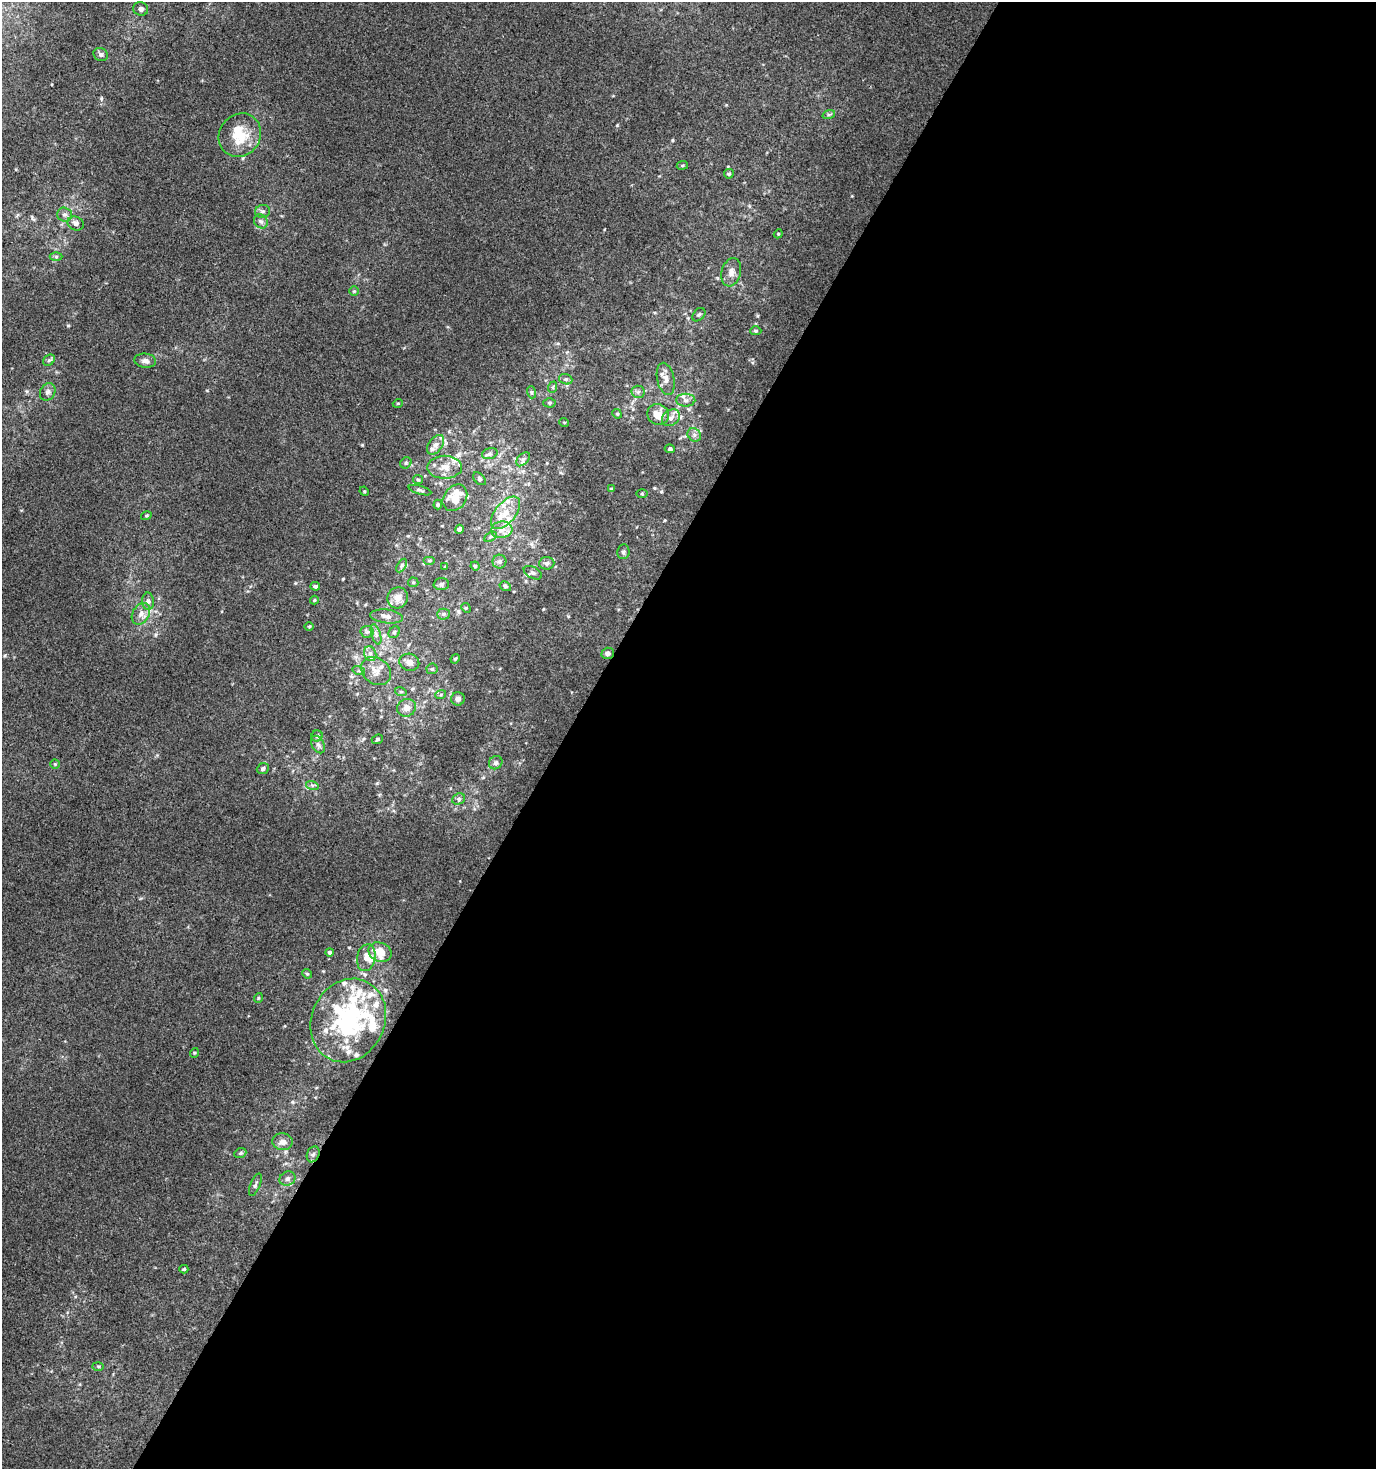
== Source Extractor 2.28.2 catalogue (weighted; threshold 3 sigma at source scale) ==
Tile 12 of 4 x 4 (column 4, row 3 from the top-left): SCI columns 4382-5755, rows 1469-2935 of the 5949 x 5877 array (HDU 1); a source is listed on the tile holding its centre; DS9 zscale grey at full resolution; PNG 1378 x 1471 px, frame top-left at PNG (2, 2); each listed source drawn as its Kron ellipse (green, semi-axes under 4 px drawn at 4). Shown black and unused: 59% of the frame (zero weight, under 3 of 4 exposures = <1% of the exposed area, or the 3 px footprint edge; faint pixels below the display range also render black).
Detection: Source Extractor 2.28.2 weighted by HDU 2 'WHT'; one run over the whole footprint, this tile lists its part. Background 6.35e-04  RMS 0.0034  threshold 0.0155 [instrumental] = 3 sigma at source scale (4.5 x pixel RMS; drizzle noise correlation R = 1.50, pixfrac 1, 0.0396/0.0396 arcsec/px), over >= 5 px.
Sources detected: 124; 2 inside a brighter object's white glare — neither listed nor drawn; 15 inside a brighter listed object's ellipse — not listed separately; the other 107 listed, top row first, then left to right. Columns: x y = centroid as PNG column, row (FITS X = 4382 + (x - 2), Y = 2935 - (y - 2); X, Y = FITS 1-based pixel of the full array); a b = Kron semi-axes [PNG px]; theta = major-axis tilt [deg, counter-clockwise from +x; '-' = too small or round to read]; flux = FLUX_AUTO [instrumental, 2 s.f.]
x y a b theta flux
141 9 7 6 - 1.1
101 54 7 6 - 0.91
829 114 6 4 18 0.53
240 135 22 20 51 10
682 165 5 3 - 0.36
729 174 5 4 - 0.58
262 211 7 6 - 0.89
64 215 7 7 - 1.2
261 221 7 6 - 1
76 223 8 6 -26 1.2
778 234 4 3 - 0.31
56 257 6 4 0 0.56
731 272 14 9 74 2.4
354 291 5 4 - 0.39
699 315 8 5 47 0.7
756 331 5 4 - 0.47
49 360 6 5 - 0.7
145 361 11 7 -6 1.5
566 379 7 5 -19 0.64
666 379 16 8 -78 2.6
553 387 6 3 72 0.42
48 392 9 7 61 1.2
531 392 6 4 -72 0.53
638 392 6 6 - 0.9
686 400 10 6 -1 1.5
398 403 5 3 - 0.29
549 403 6 4 -1 0.54
617 414 5 4 - 0.41
658 414 11 10 - 4.9
671 418 9 7 33 1.8
564 422 5 3 - 0.29
694 435 7 6 - 0.99
436 445 11 7 53 1.6
670 449 5 4 - 0.64
490 453 8 5 18 0.89
523 459 8 5 47 1.1
406 463 6 5 - 0.59
445 467 17 11 1 4.1
479 479 7 5 -45 0.76
418 480 5 4 - 0.44
611 489 4 4 - 0.44
420 490 11 4 -16 0.79
364 491 5 4 - 0.35
642 494 5 3 - 0.34
455 498 14 11 53 8
438 504 5 4 - 0.44
505 513 19 10 50 5.6
146 516 5 4 - 0.41
459 529 5 4 - 1.1
502 530 10 8 6 2.4
490 537 7 4 31 0.54
623 552 7 6 - 0.92
429 560 6 4 0 0.45
499 562 7 7 - 0.89
547 563 8 6 3 1.1
402 565 7 4 59 0.76
475 566 4 4 - 0.4
445 567 4 3 - 0.37
533 573 10 5 -28 0.91
413 582 5 5 - 0.41
441 584 7 6 - 0.85
315 586 5 4 - 0.73
505 586 6 4 -30 0.55
398 598 11 10 - 3.1
314 600 4 4 - 0.33
148 601 9 6 -89 1
466 608 5 4 - 0.37
141 614 11 8 59 2.2
444 614 6 5 - 0.71
387 616 16 7 -7 2
309 626 4 3 - 0.34
367 632 6 6 - 0.83
394 632 6 5 - 0.6
376 634 10 4 -72 1.1
608 653 6 5 - 1.2
370 654 7 6 - 1.2
455 659 5 3 - 0.35
409 662 10 8 -15 2.1
432 669 5 5 - 0.53
359 671 6 4 -18 0.55
376 671 16 13 -38 4
401 692 6 3 -18 0.46
441 694 5 3 - 0.42
458 699 7 6 - 1.1
407 708 9 8 - 2.6
317 736 5 5 - 0.66
377 739 6 4 22 0.5
318 744 9 6 -63 1.1
496 763 7 6 - 1
55 764 4 4 - 0.36
263 769 6 5 - 0.83
312 785 6 4 -18 0.66
459 799 7 5 23 0.78
329 952 4 4 - 0.6
380 952 12 9 -23 6.5
366 958 13 9 78 2.7
307 974 5 4 - 0.44
258 998 5 3 - 0.34
348 1020 43 36 63 45
194 1053 5 3 - 0.33
283 1142 10 8 -3 2
240 1153 6 4 22 0.58
313 1154 8 6 68 1
287 1179 8 7 - 1.4
255 1185 12 4 68 0.88
184 1269 4 3 - 0.45
98 1366 6 4 -2 0.41
Overlapping masked pixels (flux is a lower limit): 2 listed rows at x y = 348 1020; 313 1154
Unlisted compact peaks at least as high as the median listed source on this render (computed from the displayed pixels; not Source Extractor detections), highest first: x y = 617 125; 101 98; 68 325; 362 445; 672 140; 343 579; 377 783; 543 609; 243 158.